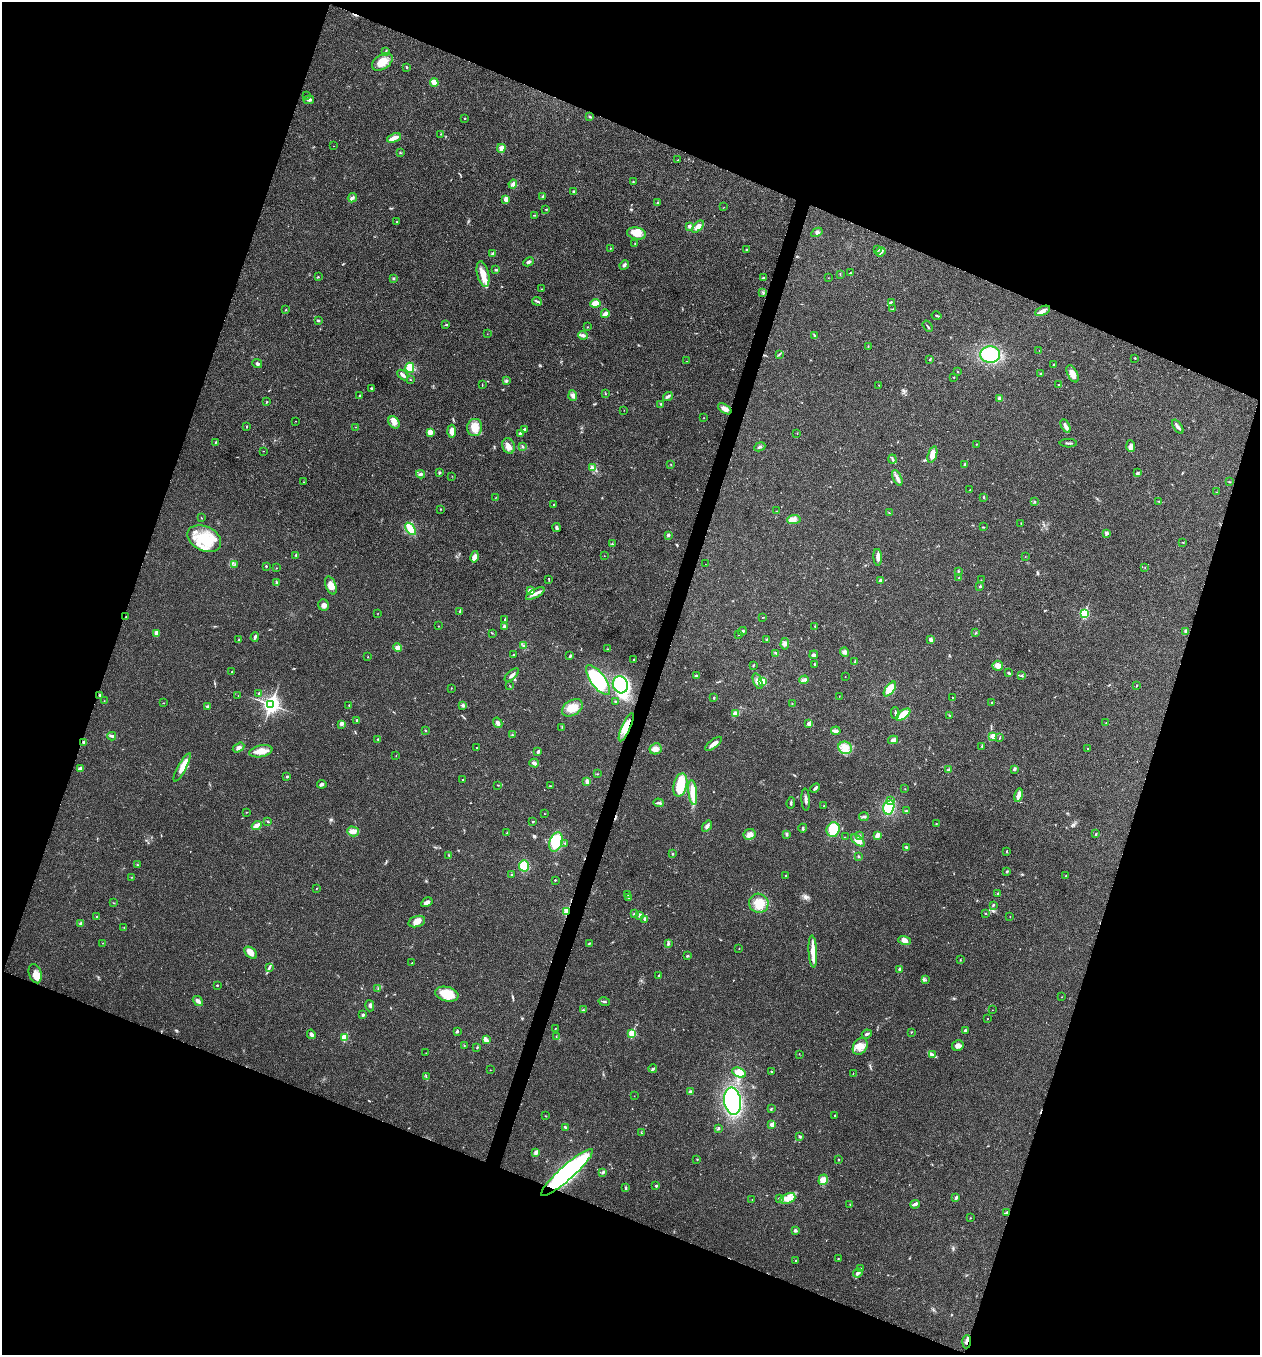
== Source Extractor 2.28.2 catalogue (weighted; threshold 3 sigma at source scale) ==
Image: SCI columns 135-5166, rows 6-5416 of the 5433 x 5419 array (HDU 1 of 3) = the unmasked area's bounding box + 8 px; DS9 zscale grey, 4 x 4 block average (1 PNG px = mean of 4 x 4 image px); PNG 1262 x 1357 px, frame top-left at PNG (2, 2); each listed source drawn as its Kron ellipse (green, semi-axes under 4 px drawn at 4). Shown black and unused: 40% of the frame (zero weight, under 3 of 4 exposures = <1% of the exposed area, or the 3 px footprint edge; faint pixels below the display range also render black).
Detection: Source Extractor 2.28.2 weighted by HDU 2 'WHT'. Background 0.0239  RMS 0.0041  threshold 0.0183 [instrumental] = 3 sigma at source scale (4.5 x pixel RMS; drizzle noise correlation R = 1.50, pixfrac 1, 0.05/0.05 arcsec/px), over >= 5 px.
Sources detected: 445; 1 inside a brighter object's white glare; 2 cosmic-ray / hot-pixel residue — neither listed nor drawn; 2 coinciding with a brighter row at this scale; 20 inside a brighter listed object's ellipse — not listed separately; the other 420 listed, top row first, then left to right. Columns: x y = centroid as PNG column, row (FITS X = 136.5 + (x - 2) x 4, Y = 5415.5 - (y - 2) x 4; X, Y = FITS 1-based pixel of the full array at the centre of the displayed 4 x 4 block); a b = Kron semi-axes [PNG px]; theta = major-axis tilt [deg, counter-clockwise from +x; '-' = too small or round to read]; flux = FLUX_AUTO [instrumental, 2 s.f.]
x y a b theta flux
386 51 4 2 - 2.5
382 62 11 7 35 30
406 67 3 2 - 2
434 82 4 2 - 21
306 96 2 2 - 1.1
309 100 5 3 - 5.8
590 117 3 2 - 2.4
465 118 2 2 - 1.2
440 134 2 2 - 0.85
394 138 7 3 22 18
333 146 2 2 - 0.42
501 148 4 3 - 13
400 153 2 2 - 1.1
678 160 2 2 - 1.2
633 182 2 2 - 1.2
513 184 4 3 - 5.5
574 191 2 2 - 5.4
543 196 3 2 - 2.7
352 198 5 2 - 6.4
506 199 4 3 - 12
658 202 4 2 - 3.6
724 207 2 2 - 0.47
546 209 2 2 - 2.8
535 215 3 2 - 1.5
397 221 3 2 - 1.3
689 226 3 3 - 4.2
698 227 7 4 44 15
817 232 6 3 28 5
637 233 9 6 -11 19
635 243 2 2 - 0.93
610 248 2 2 - 1.1
878 249 3 2 - 2.4
747 250 2 2 - 5.3
881 252 5 3 - 5.6
492 254 2 2 - 3.5
529 262 5 2 - 5.4
624 265 5 3 - 5.8
496 270 3 2 - 2.7
850 273 3 2 - 1.4
483 274 13 6 -77 25
840 274 2 2 - 0.76
318 277 2 2 - 1.2
763 278 4 2 - 2.5
828 278 2 2 - 0.45
393 279 3 2 - 2.4
541 289 2 2 - 1
763 292 3 2 - 1.7
537 301 5 2 - 3.7
891 302 4 2 - 2.1
595 303 5 3 - 20
893 309 3 2 - 1.5
286 310 2 2 - 1.7
1043 311 8 4 25 12
605 314 4 3 - 13
936 315 5 2 - 2.6
318 320 3 2 - 3.2
446 325 4 2 - 2.2
927 326 6 2 -55 3.2
587 327 2 2 - 1.4
487 334 2 2 - 0.51
583 335 4 3 - 6
814 335 3 2 - 1.8
868 346 2 2 - 0.76
1039 350 2 2 - 0.48
779 354 2 2 - 1.6
990 354 10 8 -5 120
1135 358 2 2 - 1.3
930 359 2 2 - 2.1
687 361 2 2 - 0.42
257 363 5 3 - 4.4
1053 364 2 2 - 1.1
410 368 5 4 - 34
958 371 2 2 - 0.82
1040 373 2 2 - 1.6
1073 374 9 5 -62 17
403 375 6 2 -42 7.3
954 377 2 2 - 1.2
410 380 2 2 - 0.85
506 381 3 2 - 2.9
482 385 2 2 - 0.74
879 385 2 2 - 0.78
1059 385 3 2 - 1.4
372 388 3 2 - 3
605 394 2 2 - 1.2
359 395 2 2 - 0.92
573 395 5 4 - 7.4
668 396 5 3 - 3.9
1000 398 3 2 - 8.7
267 401 2 2 - 0.81
661 404 2 2 - 1.5
725 409 7 4 -33 11
624 410 2 2 - 0.62
704 418 2 2 - 0.62
296 421 2 2 - 0.53
394 422 6 5 - 13
1065 426 7 3 -62 9.7
246 427 3 2 - 1.3
355 427 2 2 - 0.68
475 427 9 7 79 31
1178 427 8 2 -54 7.9
524 429 4 2 - 3.5
452 431 6 4 -86 15
430 432 3 3 - 18
520 433 4 2 - 3.5
797 433 2 2 - 1.2
215 442 3 2 - 1.6
1068 443 8 2 -1 3.8
976 444 2 2 - 0.65
508 446 8 6 -69 15
1131 446 5 3 - 6.2
523 447 2 2 - 2
760 447 6 2 24 3.7
263 451 2 2 - 0.71
932 454 9 4 72 19
892 459 4 2 - 3.4
670 464 2 2 - 0.55
964 465 4 2 - 2.3
593 468 4 2 - 3.4
439 473 3 2 - 2.5
1137 473 3 2 - 2.4
421 474 4 3 - 4.7
452 476 2 2 - 0.59
897 478 8 3 -65 9.5
303 482 2 2 - 0.52
1230 482 2 2 - 0.96
970 490 3 2 - 1.2
1216 492 2 2 - 0.78
496 497 2 2 - 0.77
984 497 3 2 - 1.3
1035 501 2 2 - 0.72
1159 501 3 2 - 1.3
554 505 2 2 - 4.2
440 509 2 2 - 0.83
777 511 2 2 - 0.84
889 513 2 2 - 0.85
201 518 2 2 - 0.81
794 519 7 4 6 9.1
1021 523 2 2 - 0.98
983 527 3 2 - 1.7
556 528 4 3 - 4.6
410 529 7 3 -54 59
1106 533 2 2 - 15
668 535 2 2 - 13
204 539 18 12 -26 93
1183 542 2 2 - 1.1
612 544 2 2 - 1.7
296 555 3 2 - 1.9
604 556 2 2 - 0.54
475 557 6 3 77 15
878 557 8 3 -87 11
1025 557 2 2 - 0.65
235 564 3 2 - 1.1
705 564 2 2 - 0.41
266 566 2 2 - 1.9
1145 567 2 2 - 0.84
276 568 2 2 - 0.71
958 571 3 2 - 2.4
959 578 2 2 - 1.5
549 580 3 2 - 1.4
880 580 2 2 - 14
981 580 2 2 - 0.49
276 583 3 2 - 2.5
331 585 9 5 -69 20
980 586 2 2 - 7
531 591 4 4 - 9.9
535 594 10 3 29 11
324 605 6 5 - 9.4
460 611 4 2 - 2.9
378 613 2 2 - 0.74
1084 613 2 2 - 230
126 617 2 2 - 1.2
762 618 2 2 - 0.75
505 619 2 2 - 1.1
438 626 2 2 - 0.91
815 626 2 2 - 1.3
505 627 3 3 - 3.4
742 631 4 2 - 4.7
1186 631 3 2 - 4.7
157 633 3 3 - 16
492 633 3 2 - 1.2
975 633 2 2 - 1.2
739 635 2 2 - 1.6
255 637 5 2 - 4
931 639 3 3 - 8.3
239 640 3 2 - 1.6
767 640 3 3 - 3.8
785 644 6 3 85 6.2
523 645 2 2 - 1.6
397 647 4 4 - 8.1
607 649 3 2 - 1.8
845 652 5 3 - 6
776 653 4 2 - 2.8
514 655 2 2 - 1.4
814 655 4 3 - 5.1
570 656 3 2 - 4.1
367 657 2 2 - 0.93
633 660 2 2 - 3.5
855 661 3 2 - 2.1
815 664 2 2 - 2.2
753 665 4 2 - 1.9
998 666 5 5 - 13
232 672 2 2 - 0.92
1009 673 3 2 - 3.5
512 675 8 2 41 6.6
696 675 3 2 - 2.3
1021 676 2 2 - 1.4
845 677 2 2 - 0.55
598 680 18 7 -53 160
804 680 5 3 - 5.6
758 681 8 4 -70 11
763 681 2 2 - 54
620 685 8 7 - 140
1137 685 2 2 - 1.3
510 686 2 2 - 0.67
451 688 2 2 - 0.97
890 689 8 4 53 36
259 694 3 2 - 3.1
100 695 3 2 - 2.3
238 696 2 2 - 0.62
839 696 2 2 - 0.65
714 697 2 2 - 1.5
952 697 2 2 - 0.86
104 701 2 2 - 0.58
615 702 2 2 - 2
992 702 2 2 - 1.5
163 703 2 2 - 0.77
792 704 2 2 - 0.99
271 705 4 3 - 960
349 705 2 2 - 1.3
463 705 4 3 - 4.4
208 707 3 3 - 5.4
572 708 11 7 31 35
735 713 3 2 - 3.2
895 713 6 2 88 3
903 714 8 4 37 33
949 715 3 2 - 0.87
357 720 3 2 - 2.7
498 723 5 3 - 6.6
1106 723 2 2 - 1
341 724 4 2 - 3.7
809 724 2 2 - 30
562 727 2 2 - 0.9
626 727 15 4 66 35
426 731 2 2 - 1.9
836 731 5 3 - 5.5
512 735 3 2 - 1.9
112 736 4 2 - 3.3
993 736 2 2 - 40
999 738 2 2 - 1.3
378 739 2 2 - 1.7
893 740 5 3 - 7
84 743 2 2 - 18
714 744 10 3 38 16
982 746 2 2 - 0.98
239 748 6 4 31 6.8
477 748 2 2 - 2.1
845 748 7 6 - 17
656 749 6 5 - 12
1088 749 3 2 - 1.6
261 751 11 5 11 20
538 752 2 2 - 14
396 756 2 2 - 0.64
534 763 5 3 - 7.5
182 767 16 4 61 27
80 769 3 3 - 9.8
1014 769 4 3 - 3.3
949 770 2 2 - 1.8
597 774 2 2 - 0.84
287 776 3 2 - 2.9
463 779 3 2 - 0.89
587 782 4 2 - 13
322 784 5 3 - 4.7
497 785 2 2 - 1
680 785 12 6 75 67
550 786 2 2 - 1.2
815 788 5 2 - 5.8
905 789 2 2 - 0.89
693 792 13 4 -84 47
1018 795 7 3 78 9
806 800 11 2 -87 7.4
891 801 3 2 - 2.8
658 803 5 2 - 3.7
791 803 6 2 82 3.1
824 806 2 2 - 1.4
889 807 7 5 75 59
907 811 4 2 - 3.2
246 812 2 2 - 0.9
544 813 2 2 - 0.71
864 817 5 2 - 3.5
268 821 3 2 - 2.2
533 822 2 2 - 1.7
936 824 2 2 - 0.85
257 826 5 3 - 11
707 826 6 3 54 6.2
803 828 4 2 - 3.7
833 830 7 6 - 71
353 831 6 5 - 9.9
507 833 2 2 - 1
749 834 6 5 - 12
787 834 3 2 - 2.4
1096 834 3 2 - 2
877 835 4 3 - 11
859 836 3 2 - 3.6
845 837 2 2 - 0.72
858 841 8 4 -38 17
556 842 10 6 72 71
565 843 2 2 - 2.2
906 847 3 2 - 3.2
1007 851 2 2 - 1.9
672 854 2 2 - 2.5
449 855 2 2 - 1.7
859 856 2 2 - 2.2
137 865 2 2 - 1.1
524 866 6 5 - 38
1007 871 3 2 - 2.7
512 875 2 2 - 1.5
786 876 2 2 - 5.4
1066 876 4 2 - 2.2
131 877 2 2 - 1.2
555 880 2 2 - 3.4
316 888 2 2 - 0.8
997 894 2 2 - 1.6
628 895 2 2 - 1.2
628 897 3 2 - 2.5
427 902 6 3 29 7.4
114 903 2 2 - 0.74
759 903 10 9 - 41
993 905 3 2 - 2.1
567 911 3 2 - 59
986 913 3 2 - 1.4
634 914 3 2 - 2.5
640 915 4 3 - 8.1
1010 916 2 2 - 0.69
97 917 2 2 - 1.7
645 919 2 2 - 13
417 921 9 5 16 15
81 923 3 2 - 6
124 928 2 2 - 0.75
905 940 6 3 -17 12
103 943 2 2 - 0.7
589 943 2 2 - 1.7
668 944 3 2 - 3
739 949 2 2 - 0.97
813 951 16 4 -87 27
251 953 7 5 -40 17
687 956 2 2 - 2.7
960 960 3 2 - 0.96
412 963 2 2 - 1.2
269 968 4 2 - 3.1
899 969 3 2 - 2
35 974 10 6 -72 19
659 976 2 2 - 6.7
926 980 2 2 - 0.83
217 985 2 2 - 2.2
378 989 2 2 - 1.5
447 994 12 7 -14 53
1062 997 2 2 - 0.46
198 1001 6 3 -41 7.7
604 1002 6 2 -12 3.2
370 1006 6 2 -76 4.3
583 1010 2 2 - 1.8
992 1010 2 2 - 0.47
363 1015 3 3 - 3
988 1019 2 2 - 1.2
555 1029 2 2 - 0.68
457 1031 2 2 - 7.1
965 1031 3 2 - 5.7
911 1032 2 2 - 0.95
311 1034 5 3 - 6
632 1034 2 2 - 110
867 1034 5 2 - 4.7
556 1036 2 2 - 1.1
345 1038 2 2 - 85
486 1040 4 3 - 4.7
464 1046 2 2 - 1.4
860 1046 9 7 58 20
958 1046 6 5 - 9.6
477 1047 3 2 - 1.8
426 1053 2 2 - 0.58
799 1054 2 2 - 0.86
932 1055 3 2 - 4.1
653 1069 4 2 - 3.1
490 1070 2 2 - 0.63
739 1072 7 4 -25 30
771 1072 2 2 - 1.2
853 1073 2 2 - 0.63
426 1077 3 2 - 1.8
690 1092 3 3 - 3.3
634 1096 2 2 - 0.7
733 1101 14 8 -82 280
771 1108 3 2 - 1.9
834 1115 2 2 - 1.1
545 1116 2 2 - 0.89
772 1125 2 2 - 32
565 1127 3 2 - 2.9
718 1128 3 2 - 1.4
641 1133 2 2 - 0.88
800 1136 3 2 - 2.2
536 1152 4 3 - 6
697 1159 2 2 - 1.3
839 1159 2 2 - 0.99
567 1172 34 7 42 470
603 1172 4 3 - 4.1
823 1180 5 4 - 19
656 1186 2 2 - 7.4
626 1188 4 2 - 2.9
956 1197 3 2 - 4.7
779 1198 3 2 - 2.6
752 1199 2 2 - 0.46
788 1199 8 5 23 17
850 1204 2 2 - 0.78
915 1204 5 2 - 7.7
1007 1212 4 2 - 2.6
970 1218 2 2 - 0.58
795 1230 3 2 - 6
838 1259 2 2 - 1.2
796 1260 2 2 - 1.1
861 1268 2 2 - 0.88
858 1273 5 3 - 5.7
967 1342 6 2 86 5.6
Overlapping masked pixels (flux is a lower limit): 4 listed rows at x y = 626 727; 567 911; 567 1172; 967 1342
Diffuse or blended objects may show on this block-average render without a row.